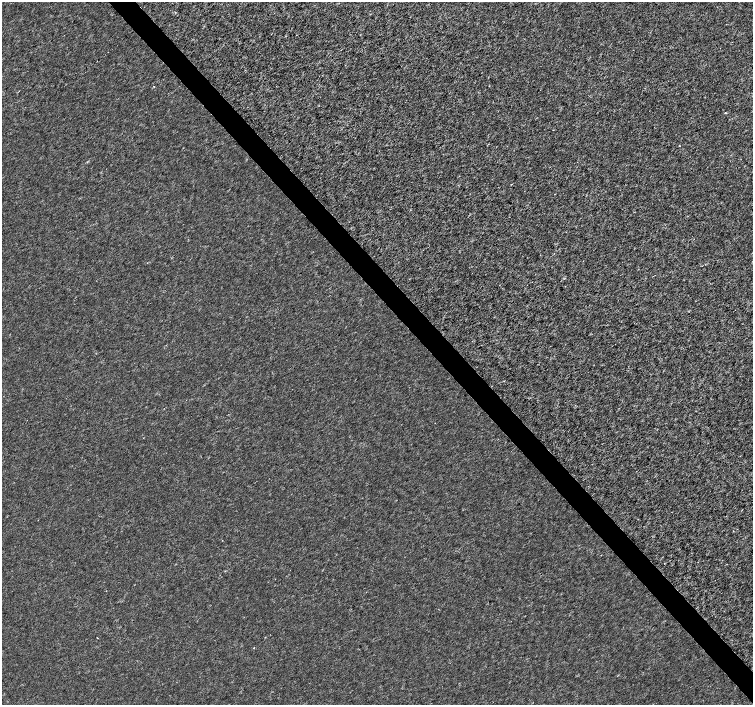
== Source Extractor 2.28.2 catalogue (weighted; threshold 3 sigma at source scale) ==
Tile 6 of 4 x 4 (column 2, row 2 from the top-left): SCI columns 1502-3002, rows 2953-4358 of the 6008 x 5970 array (HDU 1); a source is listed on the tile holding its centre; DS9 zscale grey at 2 x 2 block average (1 PNG px = mean of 2 x 2 image px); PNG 755 x 707 px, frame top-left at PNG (2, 2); no overlay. Shown black and unused: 4% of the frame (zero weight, under 3 of 4 exposures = <1% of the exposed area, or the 3 px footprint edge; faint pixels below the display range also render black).
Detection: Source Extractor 2.28.2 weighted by HDU 2 'WHT'; one run over the whole footprint, this tile lists its part. Background -2.05e-04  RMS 0.0017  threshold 0.00763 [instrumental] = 3 sigma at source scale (4.5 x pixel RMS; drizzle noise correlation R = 1.50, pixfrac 1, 0.0396/0.0396 arcsec/px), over >= 5 px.
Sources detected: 3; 1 cosmic-ray / hot-pixel residue — not listed; the other 2 listed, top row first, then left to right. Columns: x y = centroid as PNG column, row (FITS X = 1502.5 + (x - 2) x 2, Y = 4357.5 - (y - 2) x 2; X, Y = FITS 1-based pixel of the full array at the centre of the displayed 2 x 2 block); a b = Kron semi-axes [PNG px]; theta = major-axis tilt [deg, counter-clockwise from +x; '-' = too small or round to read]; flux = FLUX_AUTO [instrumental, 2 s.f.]
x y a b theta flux
725 113 2 2 - 0.23
253 648 2 2 - 0.15